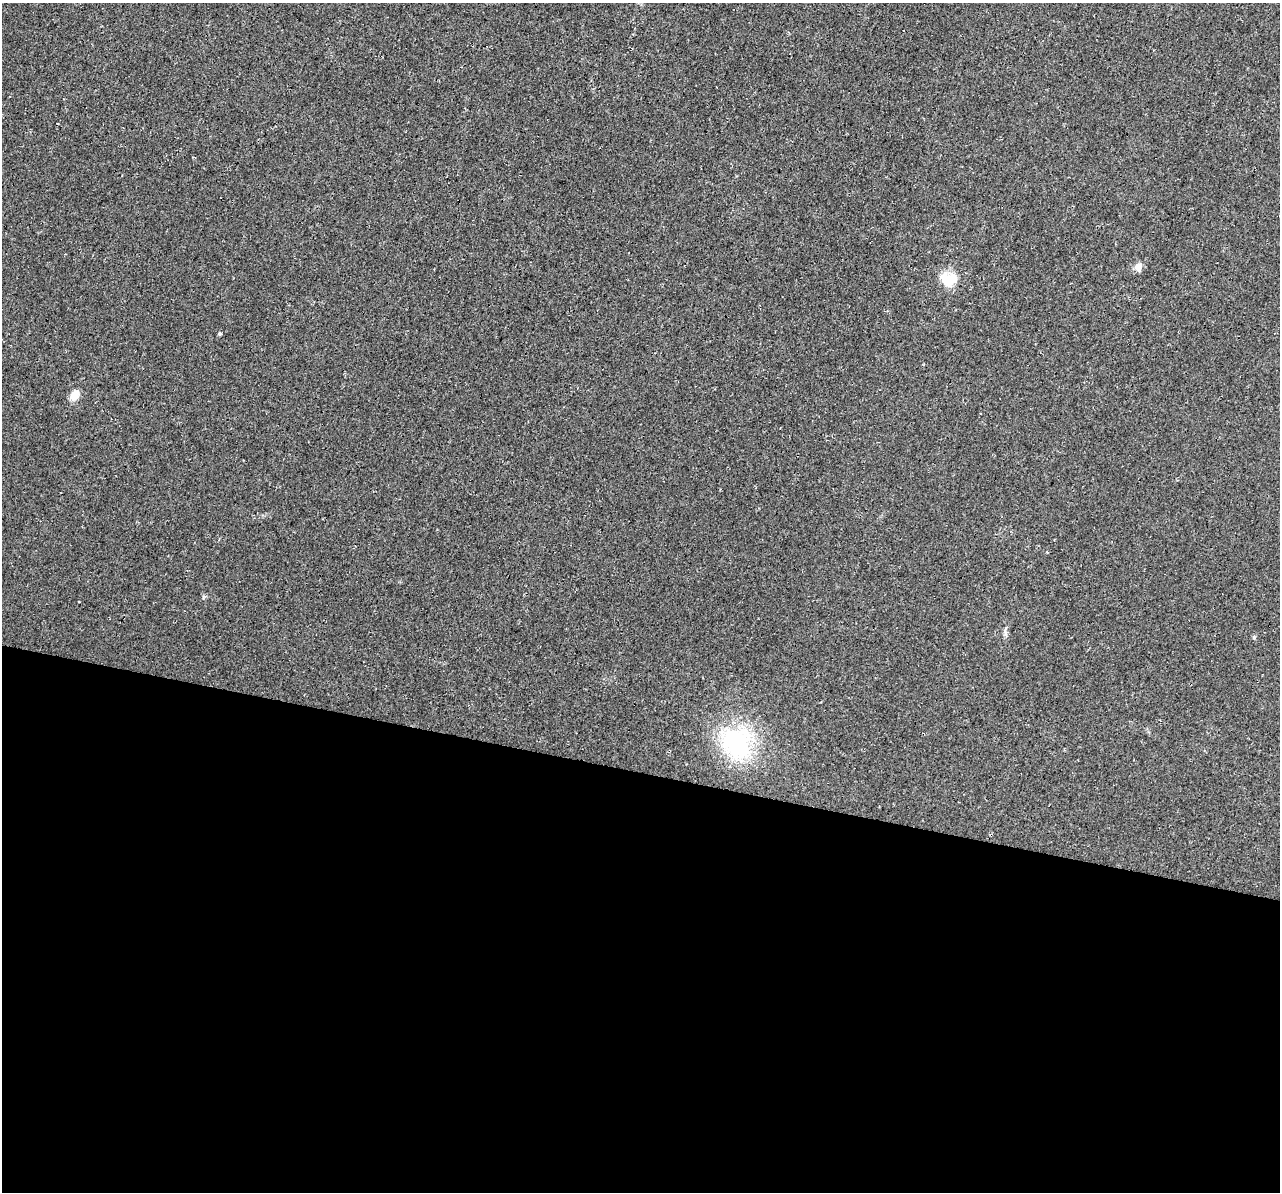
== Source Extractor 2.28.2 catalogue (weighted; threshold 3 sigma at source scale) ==
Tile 14 of 4 x 4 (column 2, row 4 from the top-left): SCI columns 1303-2580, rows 339-1528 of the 5152 x 5375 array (HDU 1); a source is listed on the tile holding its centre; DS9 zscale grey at full resolution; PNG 1282 x 1194 px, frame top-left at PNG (2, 3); no overlay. Shown black and unused: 35% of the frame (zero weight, under 3 of 4 exposures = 5% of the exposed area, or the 3 px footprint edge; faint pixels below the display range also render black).
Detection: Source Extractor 2.28.2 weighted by HDU 2 'WHT'; one run over the whole footprint, this tile lists its part. Background 0.0162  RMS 0.0068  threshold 0.0305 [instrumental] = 3 sigma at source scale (4.5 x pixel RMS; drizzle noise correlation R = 1.50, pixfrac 1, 0.0396/0.0396 arcsec/px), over >= 5 px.
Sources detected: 9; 1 inside a brighter listed object's ellipse — not listed separately; the other 8 listed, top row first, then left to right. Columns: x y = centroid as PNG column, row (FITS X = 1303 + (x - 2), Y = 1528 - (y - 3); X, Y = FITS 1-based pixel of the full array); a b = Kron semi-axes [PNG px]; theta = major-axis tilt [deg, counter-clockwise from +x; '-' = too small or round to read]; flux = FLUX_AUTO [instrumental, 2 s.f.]
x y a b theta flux
1139 266 13 9 44 3.8
947 281 26 17 31 14
220 334 3 3 - 2.6
924 364 4 3 - 0.66
74 395 10 7 53 8
1005 634 9 4 -82 1.7
1254 637 5 5 - 1.1
737 742 33 28 -60 85